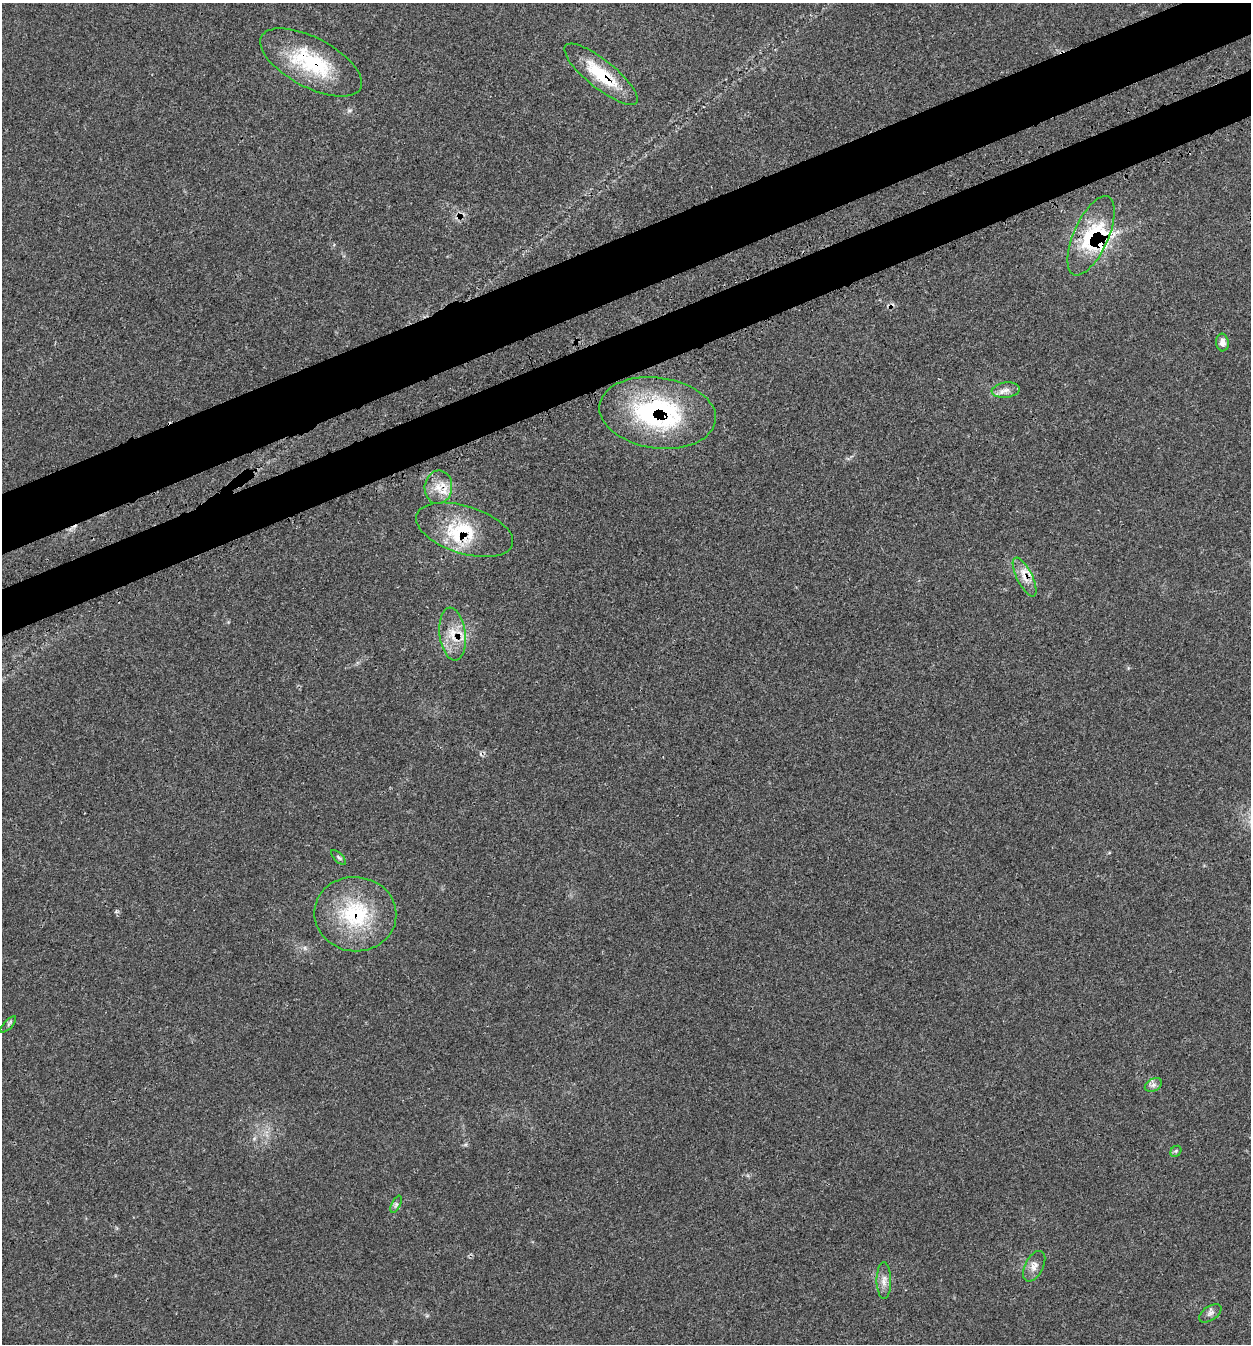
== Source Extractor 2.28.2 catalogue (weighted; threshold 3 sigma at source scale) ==
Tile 10 of 4 x 4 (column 2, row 3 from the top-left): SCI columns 1489-2737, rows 1456-2797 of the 5595 x 5585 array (HDU 1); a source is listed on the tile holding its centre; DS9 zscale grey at full resolution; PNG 1253 x 1346 px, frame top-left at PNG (2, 3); each listed source drawn as its Kron ellipse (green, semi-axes under 4 px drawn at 4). Shown black and unused: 8% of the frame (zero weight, under 3 of 4 exposures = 8% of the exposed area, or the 3 px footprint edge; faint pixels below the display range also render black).
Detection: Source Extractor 2.28.2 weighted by HDU 2 'WHT'; one run over the whole footprint, this tile lists its part. Background 0.0393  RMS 0.0038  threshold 0.017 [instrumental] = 3 sigma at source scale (4.5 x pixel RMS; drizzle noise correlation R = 1.50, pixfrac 1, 0.05/0.05 arcsec/px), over >= 5 px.
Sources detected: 25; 3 cosmic-ray / hot-pixel residue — neither listed nor drawn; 3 inside a brighter listed object's ellipse — not listed separately; the other 19 listed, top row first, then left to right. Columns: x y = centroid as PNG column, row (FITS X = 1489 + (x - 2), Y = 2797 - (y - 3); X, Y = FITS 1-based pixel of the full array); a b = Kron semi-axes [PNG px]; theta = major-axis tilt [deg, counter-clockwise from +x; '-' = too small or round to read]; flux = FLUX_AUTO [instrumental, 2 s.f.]
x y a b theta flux
311 62 56 24 -28 29
601 74 45 14 -39 17
1091 236 42 17 66 21
1222 343 9 6 -86 2.2
1006 390 14 7 6 2.3
658 413 58 35 -8 59
438 487 17 13 84 5.8
465 530 50 24 -17 20
1025 577 21 7 -63 4.2
453 634 26 13 -83 8.1
339 857 10 4 -45 0.67
355 914 41 37 -6 31
8 1024 10 3 47 0.62
1153 1085 9 6 27 1.4
1176 1151 6 5 - 0.57
396 1204 9 4 64 0.87
1034 1266 16 9 62 2.7
884 1280 18 7 -89 2.6
1210 1313 13 7 35 1.5
Overlapping masked pixels (flux is a lower limit): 9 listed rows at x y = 311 62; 601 74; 1091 236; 658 413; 438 487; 465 530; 1025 577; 453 634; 355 914